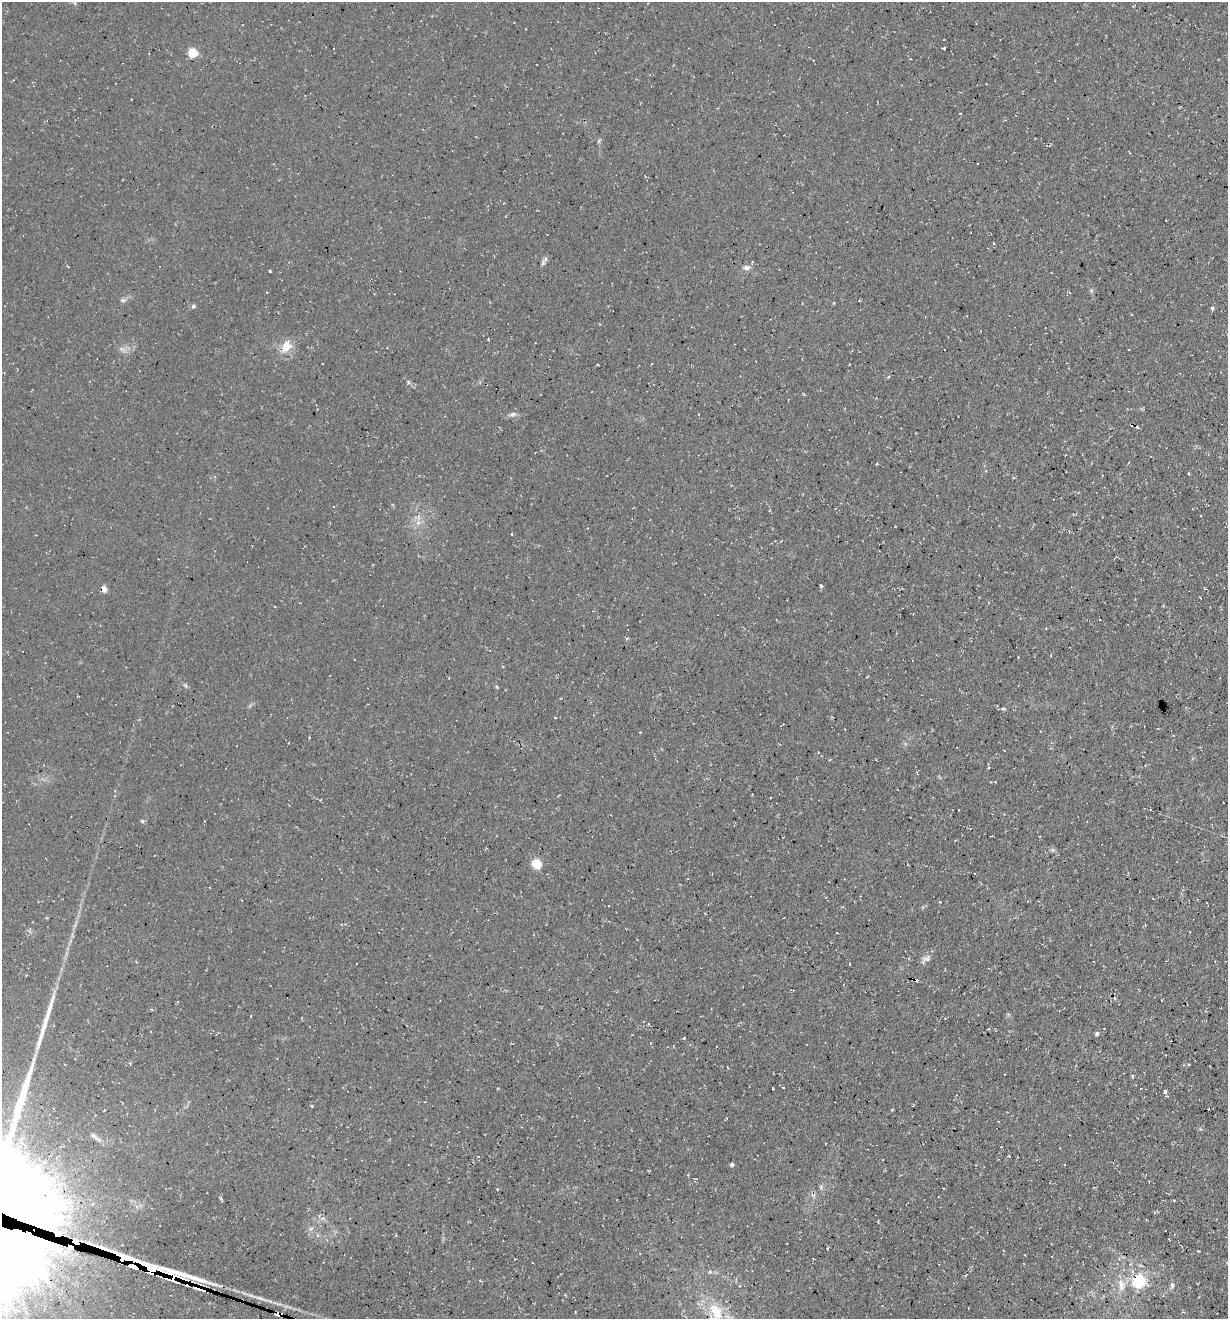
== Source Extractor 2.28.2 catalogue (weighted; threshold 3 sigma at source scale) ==
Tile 6 of 4 x 4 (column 2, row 2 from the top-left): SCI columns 1361-2586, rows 2638-3954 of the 5290 x 5272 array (HDU 1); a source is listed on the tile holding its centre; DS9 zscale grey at full resolution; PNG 1230 x 1321 px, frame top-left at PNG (2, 2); no overlay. Shown black and unused: <1% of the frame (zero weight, under 3 of 4 exposures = <1% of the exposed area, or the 3 px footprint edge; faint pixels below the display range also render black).
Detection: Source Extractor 2.28.2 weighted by HDU 2 'WHT'; one run over the whole footprint, this tile lists its part. Background 0.0861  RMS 0.0059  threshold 0.0264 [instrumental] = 3 sigma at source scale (4.5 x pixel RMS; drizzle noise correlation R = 1.50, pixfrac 1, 0.05/0.05 arcsec/px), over >= 5 px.
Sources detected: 81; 11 cosmic-ray / hot-pixel residue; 1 long thin detection or spike segment (spike, bleed or trail) — not listed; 6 inside a brighter listed object's ellipse — not listed separately; the other 63 listed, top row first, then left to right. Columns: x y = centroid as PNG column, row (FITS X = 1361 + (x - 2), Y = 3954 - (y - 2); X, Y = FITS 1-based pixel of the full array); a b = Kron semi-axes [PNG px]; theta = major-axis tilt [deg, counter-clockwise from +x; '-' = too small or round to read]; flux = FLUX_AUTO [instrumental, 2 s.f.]
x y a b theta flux
944 49 3 3 - 19
193 52 5 5 - 36
960 113 3 3 - 0.71
599 141 7 3 54 0.78
994 243 4 3 - 0.48
543 263 8 5 70 1.4
746 267 9 7 -6 2.4
270 272 4 2 - 1
123 300 8 5 0 1.4
193 306 6 5 - 1.2
1212 308 5 4 - 1
488 339 3 2 - 0.39
286 347 19 12 59 8.4
123 349 12 3 -36 1.8
888 377 5 3 - 0.62
408 382 6 4 -90 0.86
513 414 7 5 43 1.5
1132 425 5 3 - 12
877 464 3 2 - 0.88
1189 473 4 3 - 0.53
1073 514 4 3 - 0.45
418 523 7 6 - 2.6
512 534 3 2 - 0.49
821 586 5 3 - 0.93
104 589 8 6 -70 2.7
627 638 5 3 - 0.61
1051 655 3 2 - 0.4
355 659 3 2 - 0.64
186 686 5 5 - 0.9
497 687 6 3 -71 0.62
1003 709 9 3 -4 0.96
555 718 4 3 - 0.39
142 821 6 5 - 0.92
1040 837 4 3 - 0.45
1052 850 6 6 - 1.1
536 864 11 10 - 7.7
926 959 15 7 27 2.8
850 964 3 2 - 0.37
915 980 7 2 -14 2.2
1161 1000 3 2 - 0.44
178 1002 4 3 - 0.59
251 1016 3 2 - 0.34
989 1028 3 2 - 0.85
1097 1034 5 4 - 1.6
684 1038 3 3 - 0.78
1132 1076 5 3 - 0.61
773 1088 3 2 - 0.47
1165 1091 3 3 - 2
312 1106 3 3 - 0.49
104 1110 3 2 - 0.58
94 1136 10 6 -47 1.9
1009 1156 4 3 - 1.8
732 1165 4 4 - 1.6
821 1187 6 4 49 1
311 1228 7 4 20 1.1
122 1259 78 11 -17 3800
1141 1266 6 4 -4 0.83
1139 1281 6 6 - 90
1121 1285 18 10 -83 7.3
1172 1285 9 6 79 1.7
261 1298 23 5 -19 4.1
716 1313 29 18 -84 20
280 1314 7 4 -1 170
Overlapping masked pixels (flux is a lower limit): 5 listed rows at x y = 1132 425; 915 980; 122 1259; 1139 1281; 280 1314
Isophote crosses this tile's border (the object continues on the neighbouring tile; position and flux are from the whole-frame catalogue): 1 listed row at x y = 716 1313
Unlisted compact peaks at least as high as the median listed source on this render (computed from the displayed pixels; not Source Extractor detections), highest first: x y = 1198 1251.